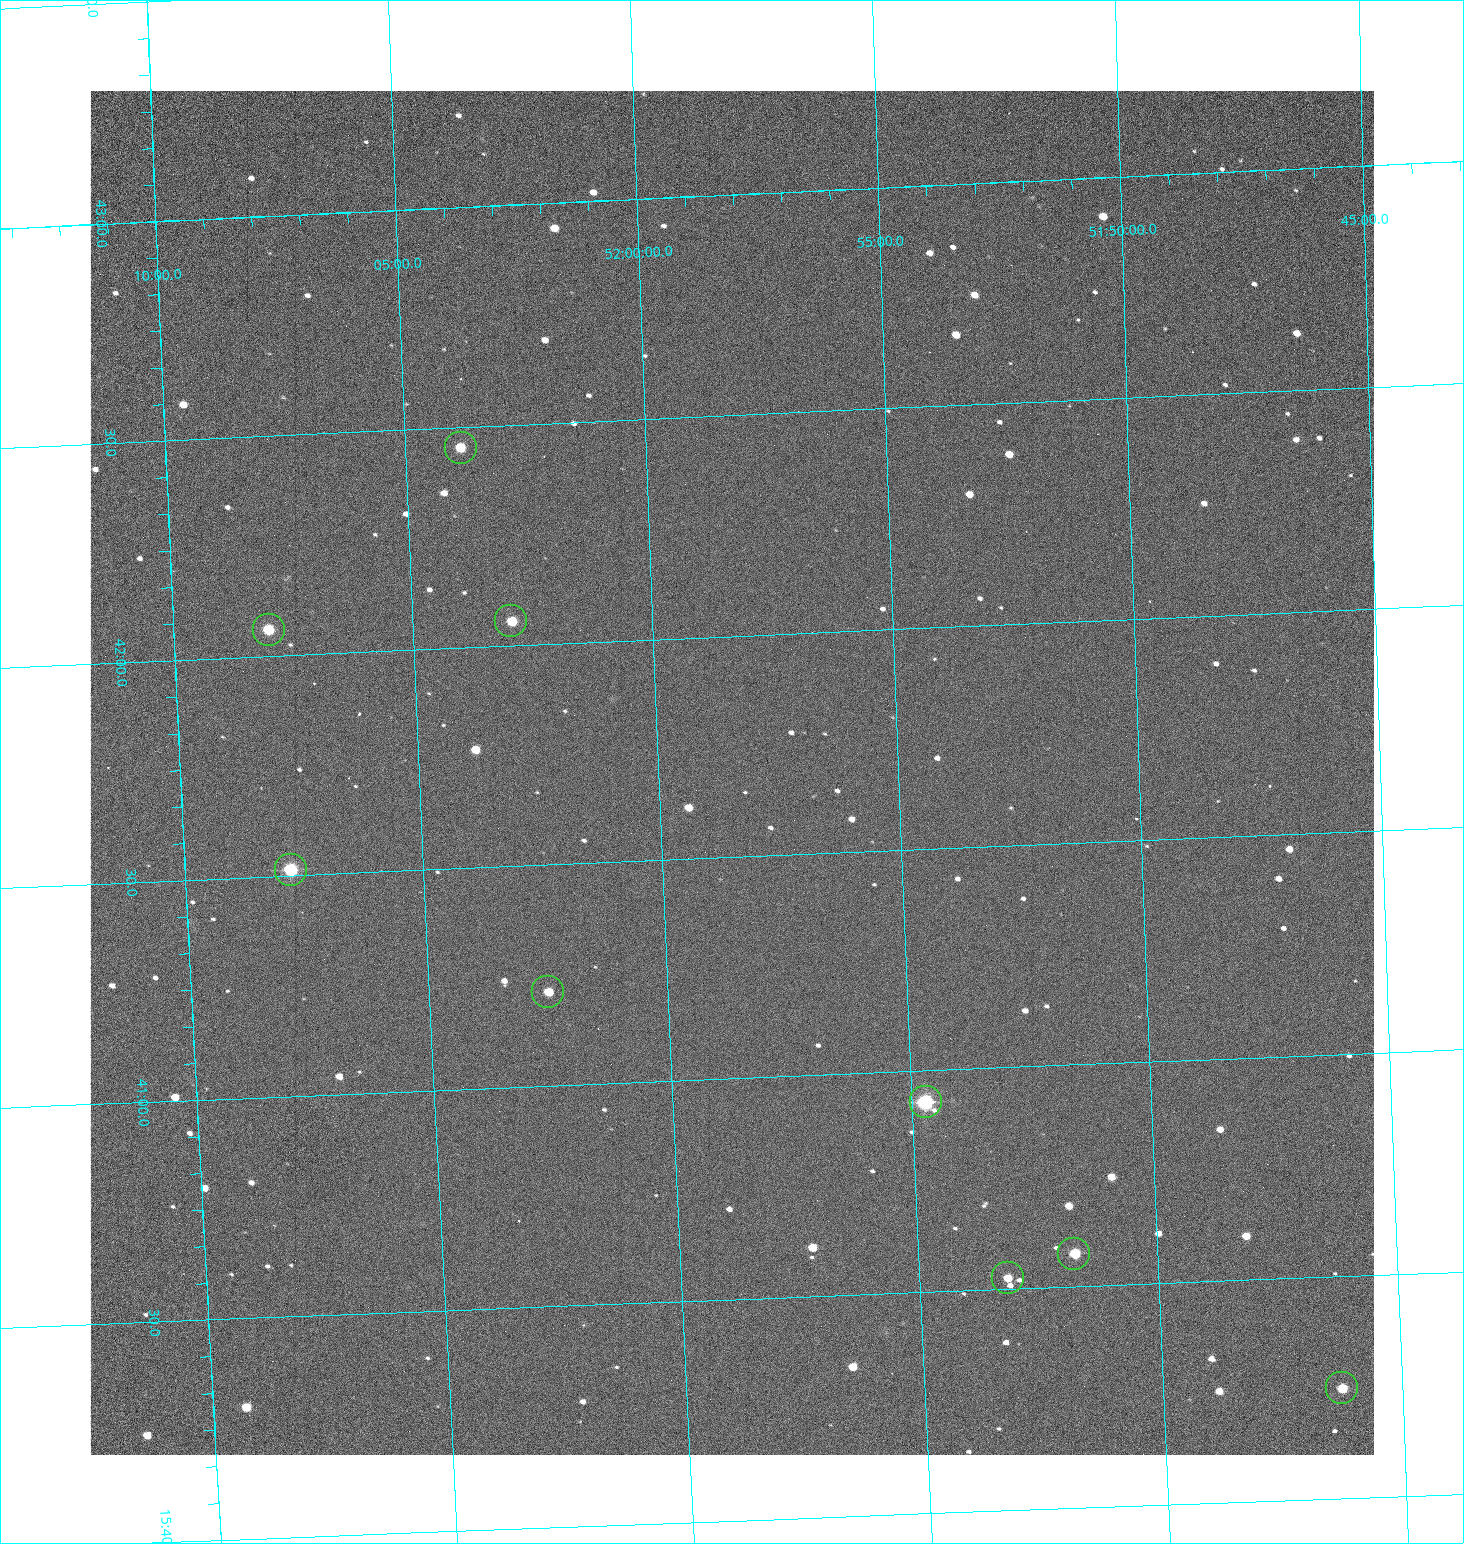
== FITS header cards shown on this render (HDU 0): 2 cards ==
NAXIS1  =                 1284 /fastest changing axis
NAXIS2  =                 1364 /next to fastest changing axis

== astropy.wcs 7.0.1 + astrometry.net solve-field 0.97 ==
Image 1284 x 1364 px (HDU 0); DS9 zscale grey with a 90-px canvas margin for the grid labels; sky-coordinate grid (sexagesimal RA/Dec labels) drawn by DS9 from the SOLVED WCS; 9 Tycho-2 reference stars matched to detected sources circled (green)
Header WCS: RA---TAN/DEC--TAN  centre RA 15:41:41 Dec +51:58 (235.42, +51.97 deg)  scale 1.26 arcsec/px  FOV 26.9' x 28.5'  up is +92 deg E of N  parity flipped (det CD > 0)
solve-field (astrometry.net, Tycho-2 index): VERIFIED the header's WCS against the Tycho-2 star catalogue (9 matches, 0 conflicts) and refined it, rather than solving blind
Solved WCS: RA---TAN-SIP/DEC--TAN-SIP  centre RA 15:41:41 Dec +51:58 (235.42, +51.97 deg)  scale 1.25 arcsec/px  FOV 26.8' x 28.5'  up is +92 deg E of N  parity flipped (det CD > 0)
The solver's refit moves the header's centre by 0.47 arcsec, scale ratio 0.9973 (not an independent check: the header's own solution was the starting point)
Tycho-2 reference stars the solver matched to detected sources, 9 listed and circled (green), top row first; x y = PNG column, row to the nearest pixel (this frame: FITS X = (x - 90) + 1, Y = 1364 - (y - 91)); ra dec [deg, ICRS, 3 dp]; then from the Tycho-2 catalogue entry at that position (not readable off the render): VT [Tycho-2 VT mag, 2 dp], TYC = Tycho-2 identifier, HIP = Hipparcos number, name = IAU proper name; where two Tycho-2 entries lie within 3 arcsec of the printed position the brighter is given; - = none
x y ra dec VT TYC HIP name
461 448 235.614 +52.064 11.61 3489-1132-1 - -
511 621 235.514 +52.049 11.19 3489-1407-1 - -
269 630 235.515 +52.133 11.12 3489-1380-1 - -
291 870 235.378 +52.130 9.31 3489-1322-1 76850 -
548 992 235.303 +52.042 11.52 3489-958-1 - -
926 1102 235.232 +51.912 9.59 3489-824-1 - -
1074 1254 235.143 +51.862 10.97 3489-1016-1 - -
1008 1278 235.131 +51.886 12.29 3489-908-1 - -
1342 1388 235.062 +51.771 11.53 3489-1453-1 - -